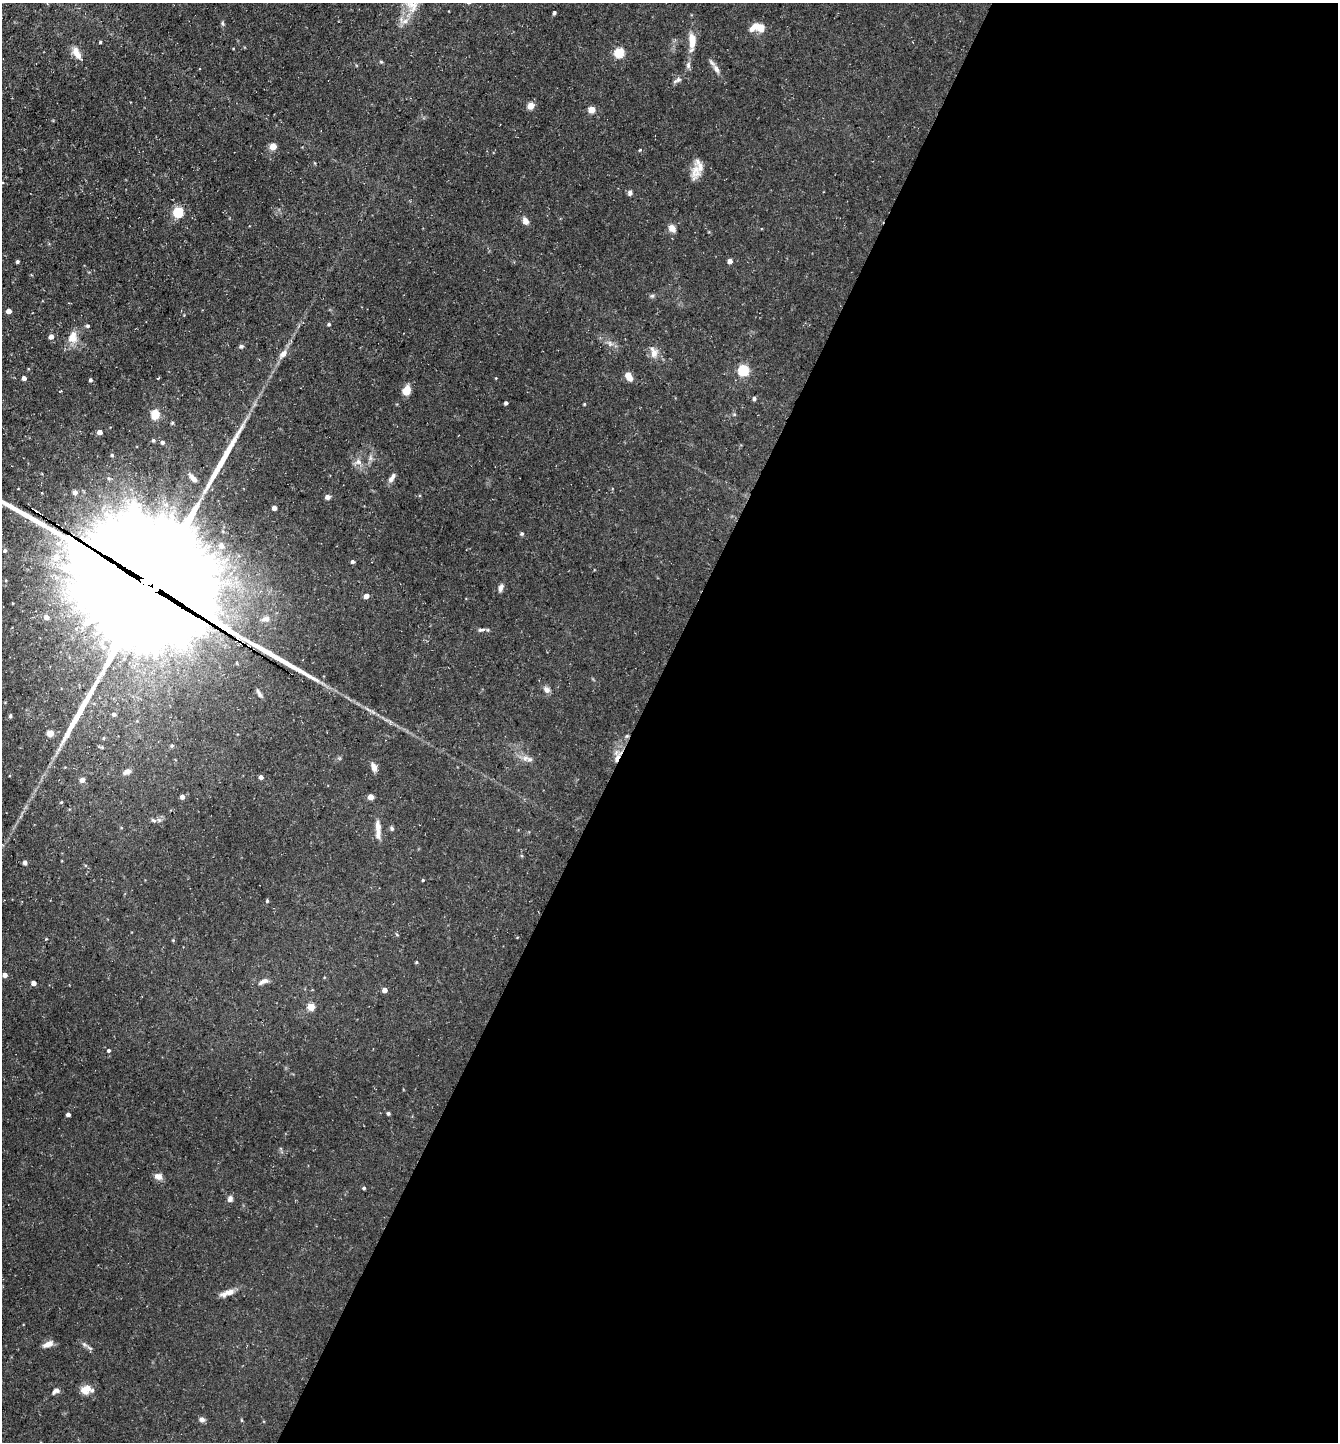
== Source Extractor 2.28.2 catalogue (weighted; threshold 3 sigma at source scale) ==
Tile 12 of 4 x 4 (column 4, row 3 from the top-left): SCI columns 4151-5486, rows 1441-2880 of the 5770 x 5760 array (HDU 1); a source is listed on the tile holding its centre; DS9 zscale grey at full resolution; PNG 1340 x 1444 px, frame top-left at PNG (2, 3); no overlay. Shown black and unused: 53% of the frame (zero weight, under 3 of 5 exposures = <1% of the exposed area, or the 3 px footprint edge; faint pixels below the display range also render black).
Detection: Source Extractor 2.28.2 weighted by HDU 2 'WHT'; one run over the whole footprint, this tile lists its part. Background 0.0709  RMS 0.0045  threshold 0.0205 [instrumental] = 3 sigma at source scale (4.5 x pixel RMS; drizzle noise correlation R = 1.50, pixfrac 1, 0.05/0.05 arcsec/px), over >= 5 px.
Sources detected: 115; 1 cosmic-ray / hot-pixel residue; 1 long thin detection or spike segment (spike, bleed or trail) — not listed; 4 inside a brighter listed object's ellipse — not listed separately; the other 109 listed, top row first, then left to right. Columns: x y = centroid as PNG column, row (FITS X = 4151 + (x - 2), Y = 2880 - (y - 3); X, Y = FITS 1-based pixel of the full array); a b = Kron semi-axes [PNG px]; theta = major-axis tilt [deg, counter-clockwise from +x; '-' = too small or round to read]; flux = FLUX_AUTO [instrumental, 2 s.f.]
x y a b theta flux
554 13 5 3 - 0.65
405 21 13 7 1 2.6
222 24 8 4 -81 0.75
759 27 13 11 -23 4.6
692 41 21 9 -88 6.2
100 42 3 3 - 0.44
619 52 5 5 - 29
77 53 17 8 -61 4.2
381 62 6 3 -19 0.48
688 65 10 6 -90 1.4
716 69 15 7 -61 2.5
677 80 13 6 29 1.5
531 106 5 5 - 7.2
592 109 5 5 - 6.2
273 146 5 4 - 8.7
640 150 5 3 - 0.41
695 170 26 9 82 4.9
630 193 6 5 - 1.1
178 212 5 5 - 34
525 221 8 6 -61 2.5
672 228 9 7 -53 2.9
17 261 4 4 - 0.67
730 261 4 4 - 2.8
652 296 6 5 - 0.75
9 311 4 4 - 3.1
329 324 5 3 - 0.48
87 326 5 4 - 0.82
51 336 5 4 - 2.5
72 337 15 12 81 5.4
610 343 8 6 -70 1.5
241 346 7 5 5 0.81
654 352 17 10 -73 3.9
283 354 12 7 47 2.9
744 370 5 5 - 39
629 376 10 6 -53 4.2
24 378 4 4 - 2
90 380 5 4 - 0.66
406 390 9 7 55 6.1
754 398 4 4 - 1
506 403 4 3 - 1.1
584 404 3 3 - 0.43
155 414 7 6 - 9.4
734 414 6 3 -18 0.48
172 423 4 4 - 0.53
100 432 4 4 - 2.5
153 440 4 4 - 0.69
162 442 5 4 - 1.1
112 455 4 4 - 0.53
370 458 7 4 -90 1.1
358 462 11 7 19 2.2
193 478 12 5 -46 2.4
392 478 13 5 56 2
75 492 5 4 - 2.4
327 497 7 6 - 1.5
274 508 4 4 - 2.9
522 534 5 4 - 0.76
221 546 10 8 -51 2.3
5 550 5 4 - 0.88
56 557 9 8 - 6
352 561 4 4 - 0.97
150 585 51 47 -45 18000
501 588 9 5 75 1.6
366 596 4 4 - 3.3
46 617 5 4 - 2.2
266 619 13 8 6 3
481 630 9 4 5 1
103 647 8 7 - 2.3
547 690 10 7 -42 1.9
259 693 12 4 -58 1.2
114 714 5 5 - 1.1
10 716 5 4 - 0.72
50 733 7 7 - 2.9
627 736 6 5 - 0.67
172 746 5 4 - 0.68
102 747 5 5 - 0.64
618 757 19 6 61 3.7
530 759 10 6 -13 1.8
374 767 12 7 -68 2.2
127 772 9 6 22 2.4
261 777 4 4 - 2
82 780 5 5 - 2.7
182 797 5 4 - 2.1
371 797 4 4 - 5.6
61 802 5 4 - 0.47
154 820 8 5 -32 1
392 828 6 5 - 0.7
378 830 27 6 -88 3.8
25 862 4 4 - 1.6
423 880 3 3 - 0.43
267 901 4 3 - 0.58
173 940 4 4 - 0.39
416 962 4 3 - 0.43
5 975 5 4 - 2.3
263 981 14 6 27 2.1
34 983 4 4 - 2.5
385 990 4 4 - 3.3
311 1006 5 5 - 10
109 1050 4 4 - 0.77
388 1113 4 4 - 0.68
68 1114 4 4 - 1.8
158 1176 10 8 -19 2.5
364 1188 4 3 - 0.63
230 1199 8 6 73 1.6
228 1293 20 6 19 3.8
48 1344 13 6 22 2.9
84 1344 8 5 -31 1.1
88 1388 10 9 - 3.4
56 1391 9 6 30 1.6
202 1419 6 6 - 1.7
Overlapping masked pixels (flux is a lower limit): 3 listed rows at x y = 150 585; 627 736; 618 757
Isophote crosses this tile's border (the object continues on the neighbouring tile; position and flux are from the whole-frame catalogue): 1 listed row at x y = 150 585